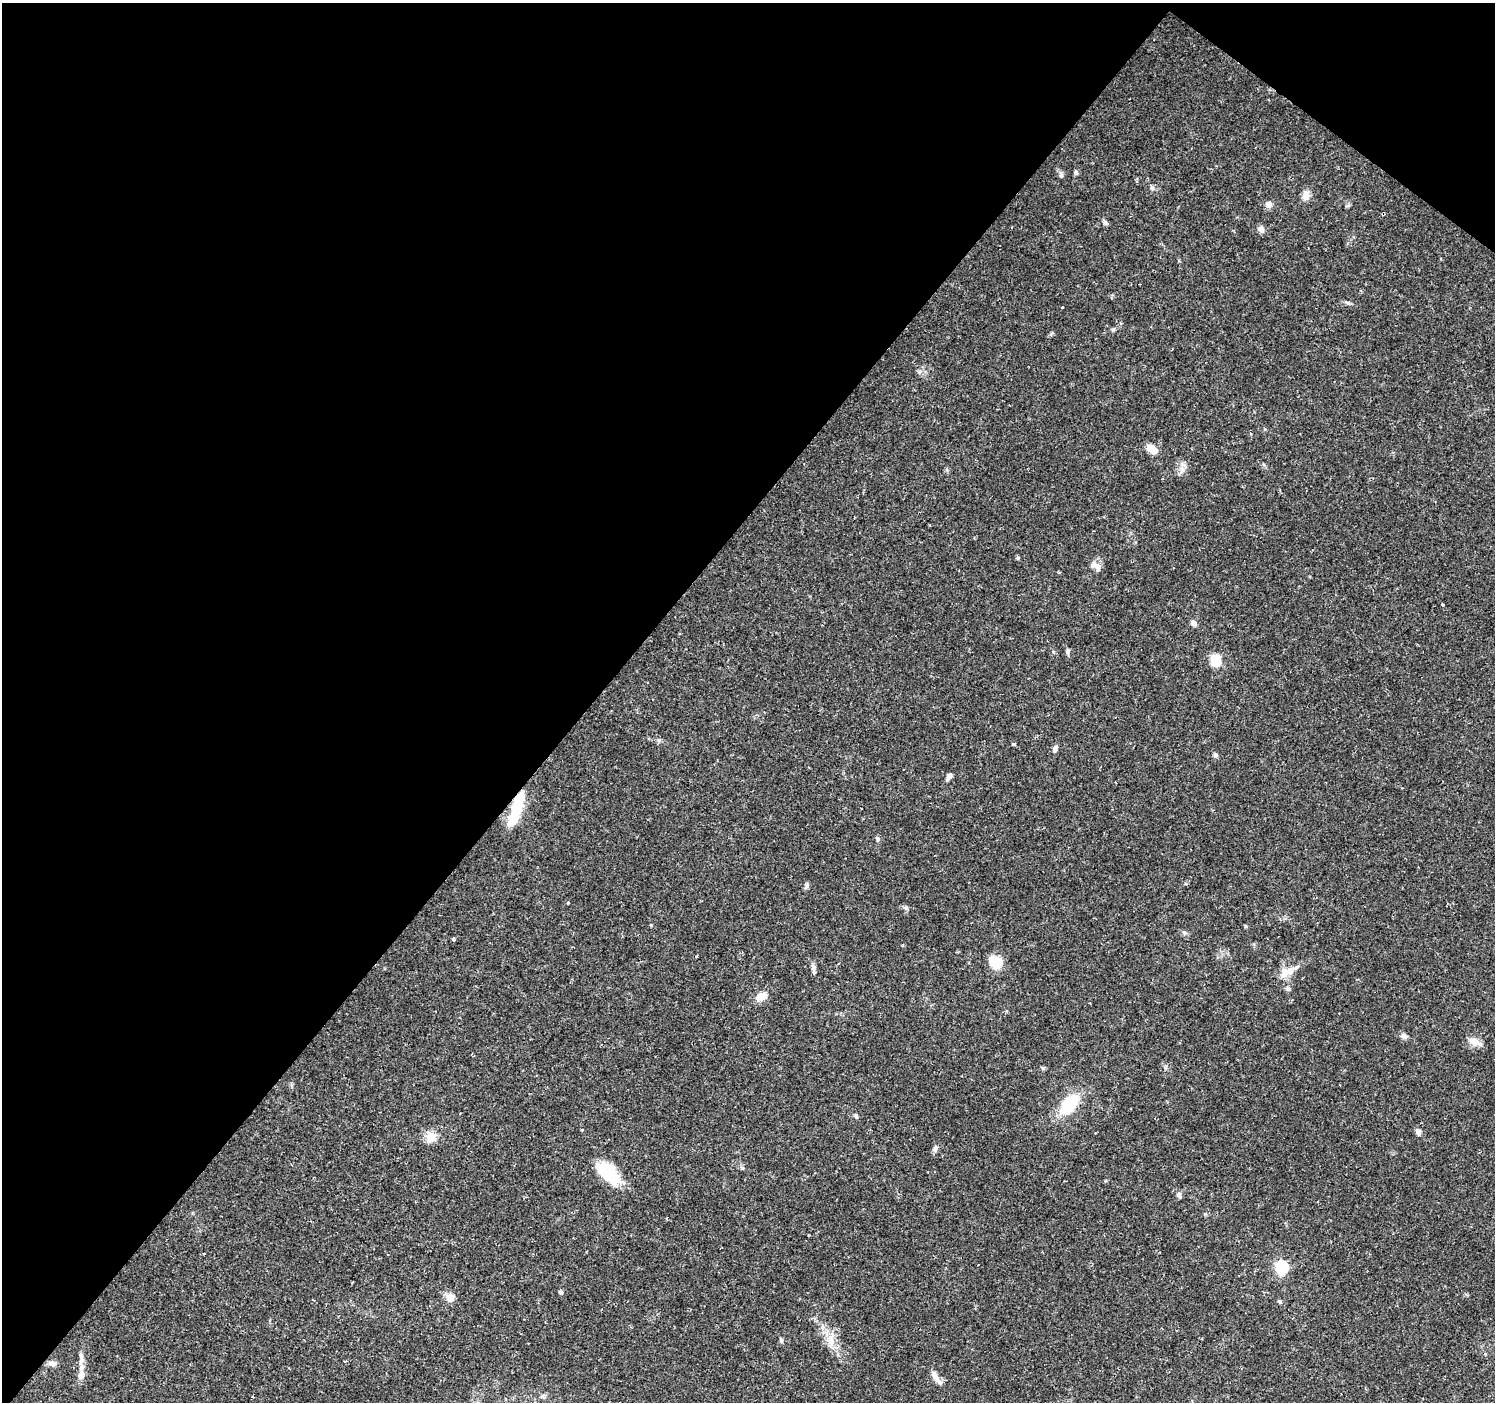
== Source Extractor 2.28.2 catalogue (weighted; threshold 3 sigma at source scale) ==
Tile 2 of 4 x 4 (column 2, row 1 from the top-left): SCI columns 1499-2991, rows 4438-5837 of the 5978 x 6011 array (HDU 1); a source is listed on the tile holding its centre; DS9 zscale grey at full resolution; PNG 1497 x 1404 px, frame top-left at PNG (2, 3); no overlay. Shown black and unused: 42% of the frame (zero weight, under 2 of 3 exposures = <1% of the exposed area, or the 3 px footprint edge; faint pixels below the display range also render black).
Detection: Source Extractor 2.28.2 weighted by HDU 2 'WHT'; one run over the whole footprint, this tile lists its part. Background 0.0292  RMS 0.0028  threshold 0.0125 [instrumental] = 3 sigma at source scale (4.5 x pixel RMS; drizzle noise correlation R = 1.50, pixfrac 1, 0.0396/0.0396 arcsec/px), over >= 5 px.
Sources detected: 56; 2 inside a brighter object's white glare — not listed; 1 inside a brighter listed object's ellipse — not listed separately; the other 53 listed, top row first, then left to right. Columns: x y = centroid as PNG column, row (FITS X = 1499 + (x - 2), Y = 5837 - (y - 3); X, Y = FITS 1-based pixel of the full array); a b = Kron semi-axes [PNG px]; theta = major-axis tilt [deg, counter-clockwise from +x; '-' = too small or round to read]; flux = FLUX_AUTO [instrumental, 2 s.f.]
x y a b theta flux
1076 173 7 5 -77 0.51
1061 175 8 5 -74 0.7
1152 187 7 5 -70 0.57
1306 195 11 9 85 2.1
1268 205 9 9 - 1.2
1261 229 11 7 -31 1
1348 303 7 4 -18 0.48
1062 307 3 3 - 1.7
1152 449 13 8 -38 2.9
1182 469 9 3 -45 0.65
1018 558 5 4 - 0.37
1096 566 16 7 -27 1.4
1442 604 3 3 - 0.26
1193 623 8 6 -35 0.98
1067 652 7 5 -85 0.6
1215 661 12 10 -84 5.5
1014 744 3 3 - 0.74
1055 749 9 6 71 0.83
1215 755 7 5 -69 0.54
949 777 9 5 61 0.93
519 800 16 11 68 5.6
877 839 6 5 - 0.51
806 885 9 4 82 0.57
568 903 3 3 - 0.45
905 908 6 5 - 0.55
1185 933 7 5 -35 0.58
453 939 3 3 - 2.4
996 963 12 10 -66 8
814 968 14 4 -86 0.9
1284 972 14 10 -89 2.8
1287 989 7 6 - 0.6
761 996 14 10 32 2.6
1404 1036 8 6 -35 0.99
1474 1041 17 9 -26 2.2
1069 1105 17 10 50 16
855 1116 6 5 - 0.51
1418 1131 8 6 -59 1
431 1137 13 13 - 3.4
935 1149 9 6 80 0.93
608 1173 26 14 -43 15
1179 1195 8 6 -72 0.75
1282 1267 7 6 - 22
560 1292 6 4 -16 0.46
450 1298 11 11 - 2
1279 1301 6 4 -49 0.52
781 1340 6 4 -90 0.44
830 1340 15 11 84 3.4
81 1355 13 6 -80 1.3
345 1361 4 3 - 0.26
52 1363 12 7 -5 1.2
81 1375 13 9 72 1.9
935 1377 19 6 -56 2.2
253 1397 3 2 - 0.24
Overlapping masked pixels (flux is a lower limit): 1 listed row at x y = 519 800
Unlisted compact peaks at least as high as the median listed source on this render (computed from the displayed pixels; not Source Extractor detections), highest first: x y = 1105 223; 1113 330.